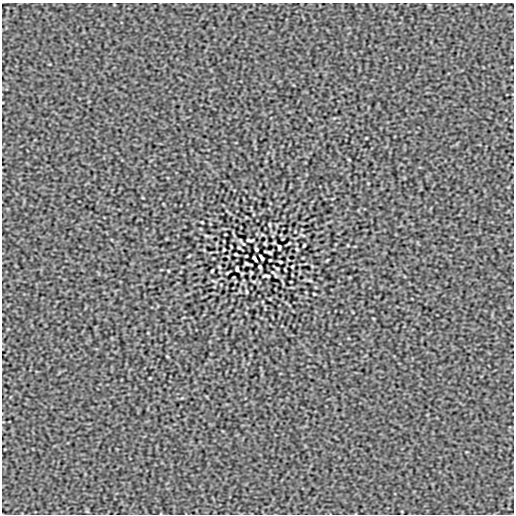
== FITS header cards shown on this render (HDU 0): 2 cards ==
NAXIS1  =                  512
NAXIS2  =                  512

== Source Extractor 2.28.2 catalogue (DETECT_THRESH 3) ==
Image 512 x 512 px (HDU 0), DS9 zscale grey, 1 PNG px = 1 image px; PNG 516 x 516 px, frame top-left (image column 1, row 512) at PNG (2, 3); no overlay
Background -1.27e-09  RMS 4.3e-06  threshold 1.29e-05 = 3 sigma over >= 5 px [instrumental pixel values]
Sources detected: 30; all 30 listed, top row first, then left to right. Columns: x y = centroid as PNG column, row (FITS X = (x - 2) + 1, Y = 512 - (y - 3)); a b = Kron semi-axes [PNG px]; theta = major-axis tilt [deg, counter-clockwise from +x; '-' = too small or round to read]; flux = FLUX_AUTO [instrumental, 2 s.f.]
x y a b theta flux
349 160 4 2 - 2.1e-04
202 222 3 2 - 2.1e-04
270 224 6 3 -81 2.8e-04
250 240 7 3 -2 4.1e-04
289 243 3 2 - 2.2e-04
304 245 3 2 - 3.0e-04
279 247 5 3 - 4.3e-04
239 248 4 2 - 2.5e-04
256 249 4 3 - 3.7e-04
297 249 3 2 - 2.6e-04
224 250 3 2 - 2.6e-04
269 252 7 2 -17 3.6e-04
236 254 3 2 - 3.1e-04
261 257 6 3 -58 4.9e-04
255 259 6 3 -58 4.9e-04
270 260 3 2 - 2.2e-04
280 262 3 2 - 3.1e-04
247 264 7 2 -17 3.6e-04
292 266 3 2 - 2.6e-04
219 267 3 2 - 2.6e-04
260 267 4 3 - 3.7e-04
277 268 4 2 - 2.4e-04
237 269 5 3 - 4.3e-04
212 271 3 2 - 3.0e-04
273 272 11 2 -35 4.2e-04
266 276 7 3 -2 4.1e-04
310 280 6 4 -19 3.3e-04
246 292 6 3 -81 2.8e-04
314 294 3 2 - 2.1e-04
167 356 4 2 - 2.1e-04